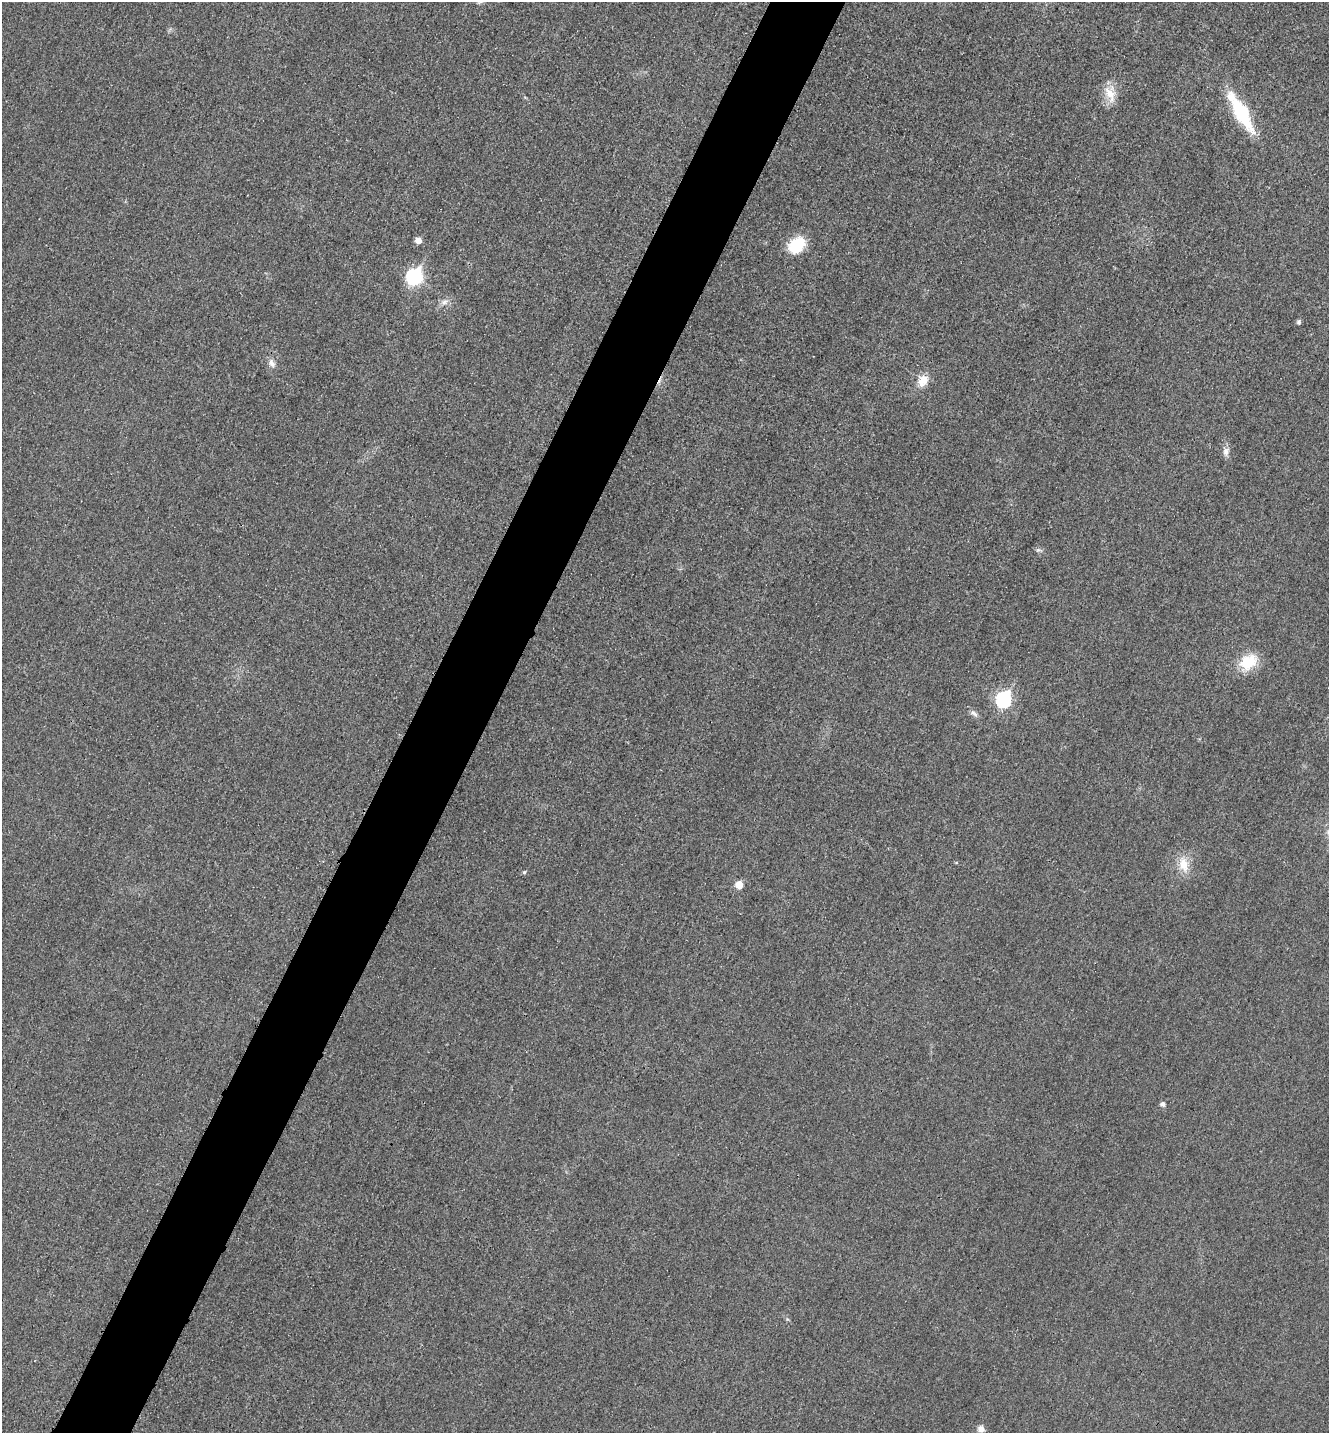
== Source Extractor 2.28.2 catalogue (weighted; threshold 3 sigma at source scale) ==
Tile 7 of 4 x 4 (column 3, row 2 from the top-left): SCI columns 2821-4147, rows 2886-4316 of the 5778 x 5772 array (HDU 1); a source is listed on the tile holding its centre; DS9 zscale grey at full resolution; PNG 1331 x 1435 px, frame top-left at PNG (2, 2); no overlay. Shown black and unused: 6% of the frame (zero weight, under 3 of 4 exposures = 2% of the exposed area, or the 3 px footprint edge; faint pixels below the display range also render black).
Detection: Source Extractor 2.28.2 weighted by HDU 2 'WHT'; one run over the whole footprint, this tile lists its part. Background 0.0185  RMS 0.0056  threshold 0.0254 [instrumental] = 3 sigma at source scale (4.5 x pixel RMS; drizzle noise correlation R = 1.50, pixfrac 1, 0.05/0.05 arcsec/px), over >= 5 px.
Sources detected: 22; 1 cosmic-ray / hot-pixel residue — not listed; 1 inside a brighter listed object's ellipse — not listed separately; the other 20 listed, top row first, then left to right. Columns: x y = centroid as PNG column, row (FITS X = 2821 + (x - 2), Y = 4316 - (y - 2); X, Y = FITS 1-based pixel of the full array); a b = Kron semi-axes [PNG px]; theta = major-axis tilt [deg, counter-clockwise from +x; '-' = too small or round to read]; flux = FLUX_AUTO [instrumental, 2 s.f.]
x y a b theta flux
1110 93 23 14 -79 10
1241 113 31 11 -61 52
418 240 6 6 - 4.8
797 245 15 12 42 26
414 276 8 7 - 120
444 302 12 8 34 3.5
1299 322 5 4 - 1.3
272 363 13 8 -61 3.3
923 381 17 13 59 7.9
1226 452 13 9 90 3.3
1038 550 7 4 18 1.1
1248 662 22 17 32 18
1003 699 8 7 - 88
973 713 13 6 -35 2.3
1184 864 25 14 -77 11
524 872 5 5 - 0.8
739 885 6 5 - 10
1163 1104 6 5 - 1.9
787 1319 6 4 -44 0.79
981 1429 9 8 - 3.1